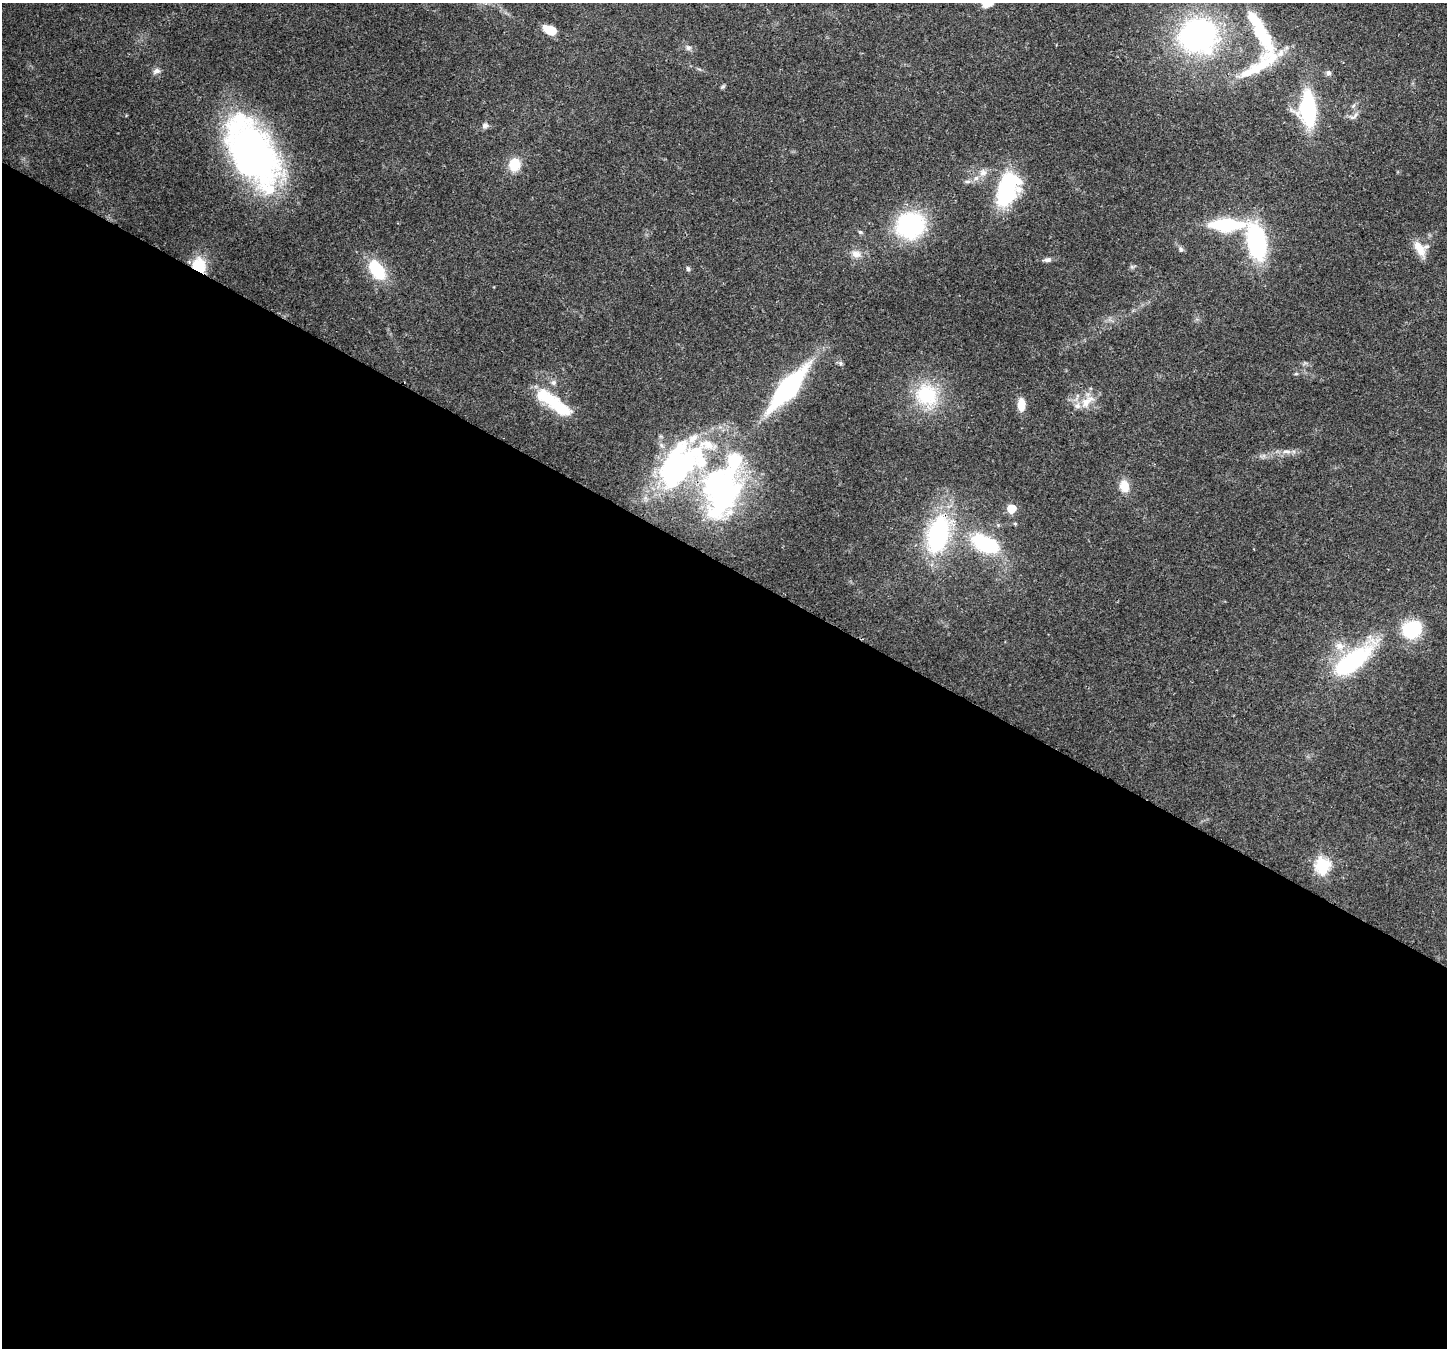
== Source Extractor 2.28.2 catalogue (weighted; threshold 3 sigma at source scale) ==
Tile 14 of 4 x 4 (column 2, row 4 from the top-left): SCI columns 1520-2964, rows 359-1704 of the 5923 x 6035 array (HDU 1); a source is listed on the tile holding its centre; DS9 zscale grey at full resolution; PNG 1449 x 1350 px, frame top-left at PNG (2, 3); no overlay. Shown black and unused: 58% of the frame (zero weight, under 3 of 4 exposures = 8% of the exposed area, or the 3 px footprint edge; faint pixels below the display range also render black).
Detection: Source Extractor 2.28.2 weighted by HDU 2 'WHT'; one run over the whole footprint, this tile lists its part. Background 0.121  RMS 0.0044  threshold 0.0197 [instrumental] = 3 sigma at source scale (4.5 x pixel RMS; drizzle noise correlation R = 1.50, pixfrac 1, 0.0396/0.0396 arcsec/px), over >= 5 px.
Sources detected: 56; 1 inside a brighter object's white glare — not listed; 10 inside a brighter listed object's ellipse — not listed separately; the other 45 listed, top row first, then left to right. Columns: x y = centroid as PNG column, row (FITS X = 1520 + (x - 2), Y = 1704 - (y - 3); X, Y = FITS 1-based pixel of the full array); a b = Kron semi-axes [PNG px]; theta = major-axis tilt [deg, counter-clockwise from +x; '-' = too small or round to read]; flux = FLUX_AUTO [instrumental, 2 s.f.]
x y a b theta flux
550 30 13 8 -23 8.3
1259 32 49 16 -53 25
1198 36 32 30 1 110
688 48 8 7 - 1.3
1256 68 60 16 35 18
157 71 10 7 16 1.7
1328 73 7 6 - 1.1
723 86 7 4 19 0.64
1308 109 33 17 -88 41
1353 116 16 7 27 2.1
485 126 8 7 - 1.5
251 153 77 42 -58 150
514 164 12 10 81 12
983 172 10 9 - 2.8
967 181 9 4 0 1.1
1007 189 29 17 68 54
910 225 30 28 12 46
1226 225 27 9 0 41
1256 242 32 16 -77 57
1420 248 20 14 -48 6.5
1181 249 8 5 -86 1
856 254 13 10 -8 3.4
1047 260 10 6 4 1.6
199 266 15 13 -63 15
688 269 6 5 - 0.8
377 270 25 15 -58 19
840 363 6 5 - 0.87
1296 374 6 4 1 0.55
553 383 7 7 - 1.3
788 388 45 14 50 73
926 395 33 30 -44 26
1086 402 20 11 51 6.3
1021 404 13 7 -89 6.2
559 407 36 14 -37 20
1286 451 15 5 0 2.5
677 466 69 37 48 88
1124 486 16 12 -73 5.4
722 491 70 46 79 100
1011 509 5 5 - 15
1015 524 6 4 -1 0.54
938 535 30 16 76 68
985 544 38 20 -24 32
1412 630 18 16 22 26
1352 661 59 21 38 49
1323 865 7 7 - 73
Overlapping masked pixels (flux is a lower limit): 3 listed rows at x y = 199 266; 677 466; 938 535